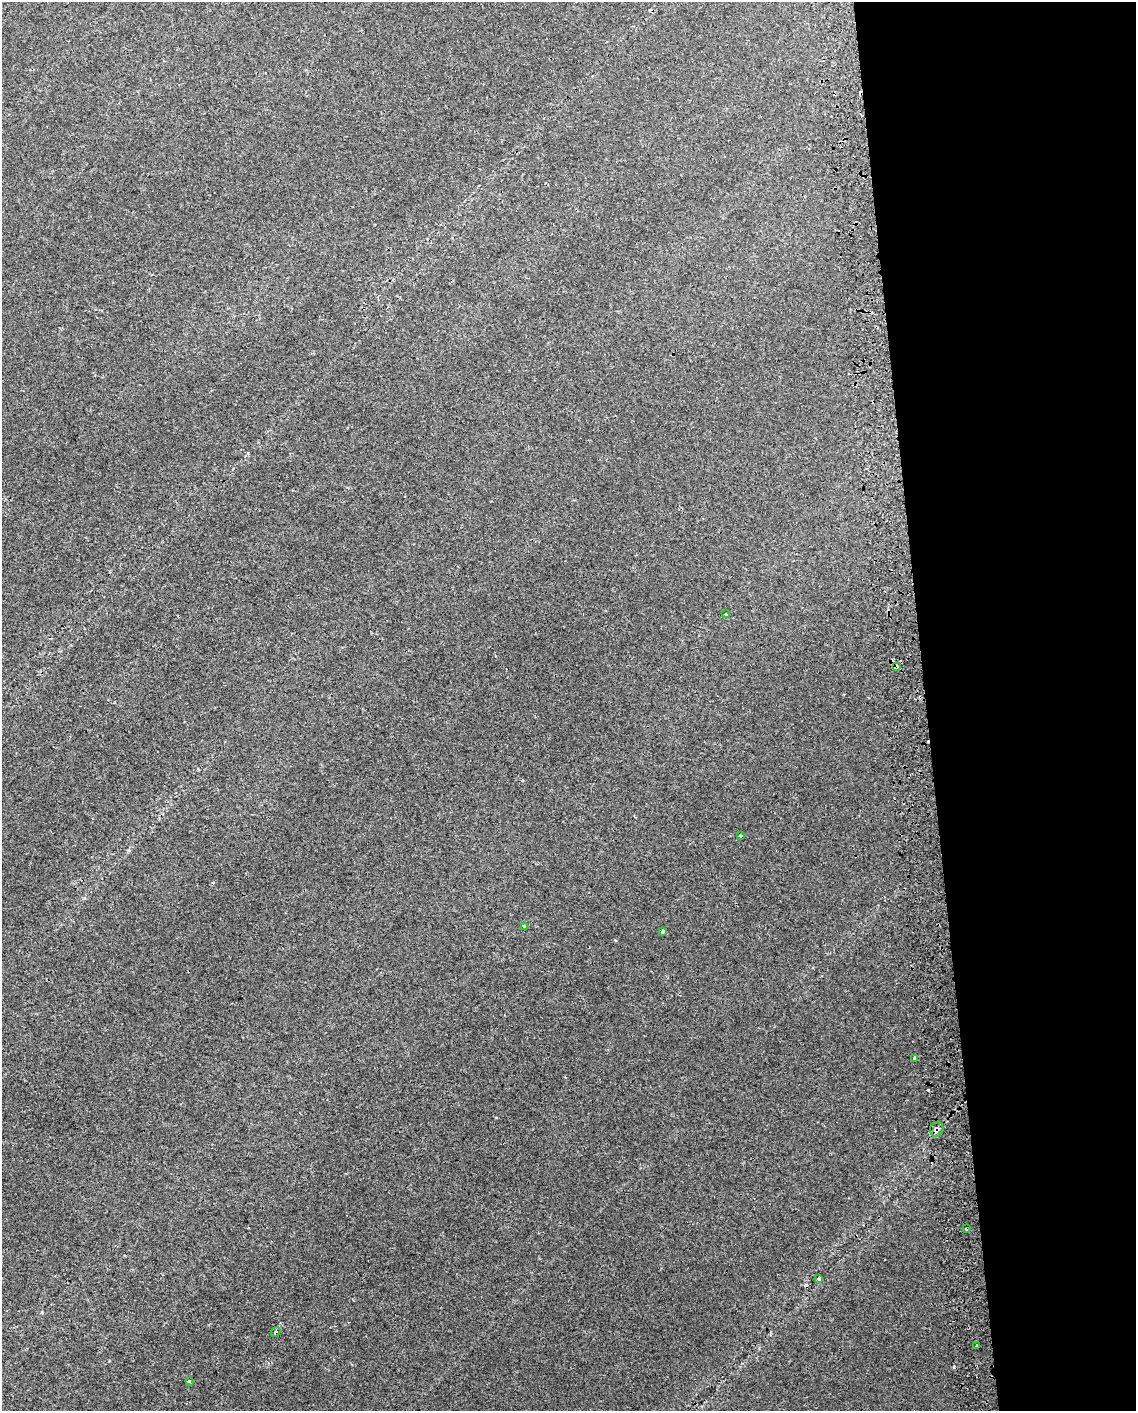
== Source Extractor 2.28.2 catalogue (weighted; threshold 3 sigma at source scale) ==
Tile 8 of 4 x 3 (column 4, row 2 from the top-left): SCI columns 3445-4578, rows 1418-2826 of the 4618 x 4284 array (HDU 1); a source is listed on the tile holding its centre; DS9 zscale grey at full resolution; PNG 1138 x 1413 px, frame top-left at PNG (2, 2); each listed source drawn as its Kron ellipse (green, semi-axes under 4 px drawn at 4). Shown black and unused: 19% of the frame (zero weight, under 2 of 3 exposures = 2% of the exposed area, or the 3 px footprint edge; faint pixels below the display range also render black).
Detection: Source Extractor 2.28.2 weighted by HDU 2 'WHT'; one run over the whole footprint, this tile lists its part. Background 0.00208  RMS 0.0038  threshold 0.0171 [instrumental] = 3 sigma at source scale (4.5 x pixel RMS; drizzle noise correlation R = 1.50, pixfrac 1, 0.0396/0.0396 arcsec/px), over >= 5 px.
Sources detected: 19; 7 cosmic-ray / hot-pixel residue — neither listed nor drawn; the other 12 listed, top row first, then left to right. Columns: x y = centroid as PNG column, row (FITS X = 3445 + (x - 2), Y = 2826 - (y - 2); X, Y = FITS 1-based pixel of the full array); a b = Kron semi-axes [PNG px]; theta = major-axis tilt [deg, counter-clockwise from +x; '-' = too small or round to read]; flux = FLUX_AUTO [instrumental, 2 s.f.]
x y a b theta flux
726 614 3 3 - 0.84
897 666 4 3 - 3.3
740 836 3 3 - 1.5
524 927 4 3 - 0.64
663 931 3 3 - 2.6
915 1058 3 3 - 0.67
937 1129 7 6 - 1.2
967 1228 3 3 - 1.2
819 1279 4 3 - 0.9
276 1332 5 3 - 0.58
977 1345 3 2 - 0.58
189 1381 3 3 - 0.66
Overlapping masked pixels (flux is a lower limit): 3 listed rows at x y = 897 666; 937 1129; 967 1228